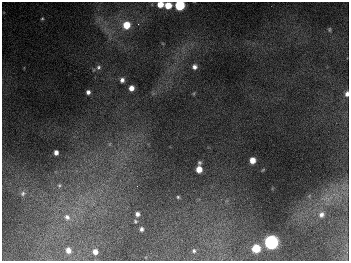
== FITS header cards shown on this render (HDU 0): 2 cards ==
NAXIS1  =                  347
NAXIS2  =                  259

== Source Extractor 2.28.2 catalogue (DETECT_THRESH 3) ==
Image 347 x 259 px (HDU 0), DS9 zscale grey, 1 PNG px = 1 image px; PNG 351 x 263 px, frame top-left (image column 1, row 259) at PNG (2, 2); no overlay
Background 679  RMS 50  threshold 150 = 3 sigma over >= 5 px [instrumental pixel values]
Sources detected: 32; all 32 listed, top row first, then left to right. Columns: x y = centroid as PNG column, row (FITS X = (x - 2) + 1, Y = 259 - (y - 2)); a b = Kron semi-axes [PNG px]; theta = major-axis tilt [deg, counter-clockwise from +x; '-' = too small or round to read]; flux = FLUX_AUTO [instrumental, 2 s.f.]
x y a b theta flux
160 4 6 5 - 4.2e+04
168 5 5 5 - 6.2e+04
180 5 6 6 - 2.5e+05
42 19 5 4 - 4.2e+03
138 24 4 4 - 4.4e+03
126 25 7 7 - 8.1e+04
329 29 6 4 90 5.0e+03
98 67 6 6 - 8.6e+03
194 67 5 5 - 1.3e+04
122 80 5 5 - 1.3e+04
131 88 5 5 - 2.2e+04
88 92 4 4 - 1.1e+04
347 94 6 4 83 1.4e+04
110 144 7 4 88 5.9e+03
56 152 5 4 - 1.5e+04
252 160 5 5 - 3.4e+04
199 163 5 4 - 5.6e+03
199 169 6 5 - 3.9e+04
59 185 7 7 - 1.0e+04
137 186 2 2 - 1.5e+03
23 193 8 7 - 1.1e+04
178 197 4 4 - 4.6e+03
137 214 5 4 - 1.2e+04
321 214 9 7 43 1.7e+04
67 217 10 8 -38 2.3e+04
135 221 4 4 - 4.3e+03
141 229 4 3 - 8.9e+03
271 242 7 6 - 1.1e+06
256 248 6 6 - 1.2e+05
68 250 5 5 - 1.9e+04
194 251 5 5 - 5.6e+03
95 252 5 4 - 2.0e+04
At the frame edge (FLAGS 8, measured only in part): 3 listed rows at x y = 160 4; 180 5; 347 94